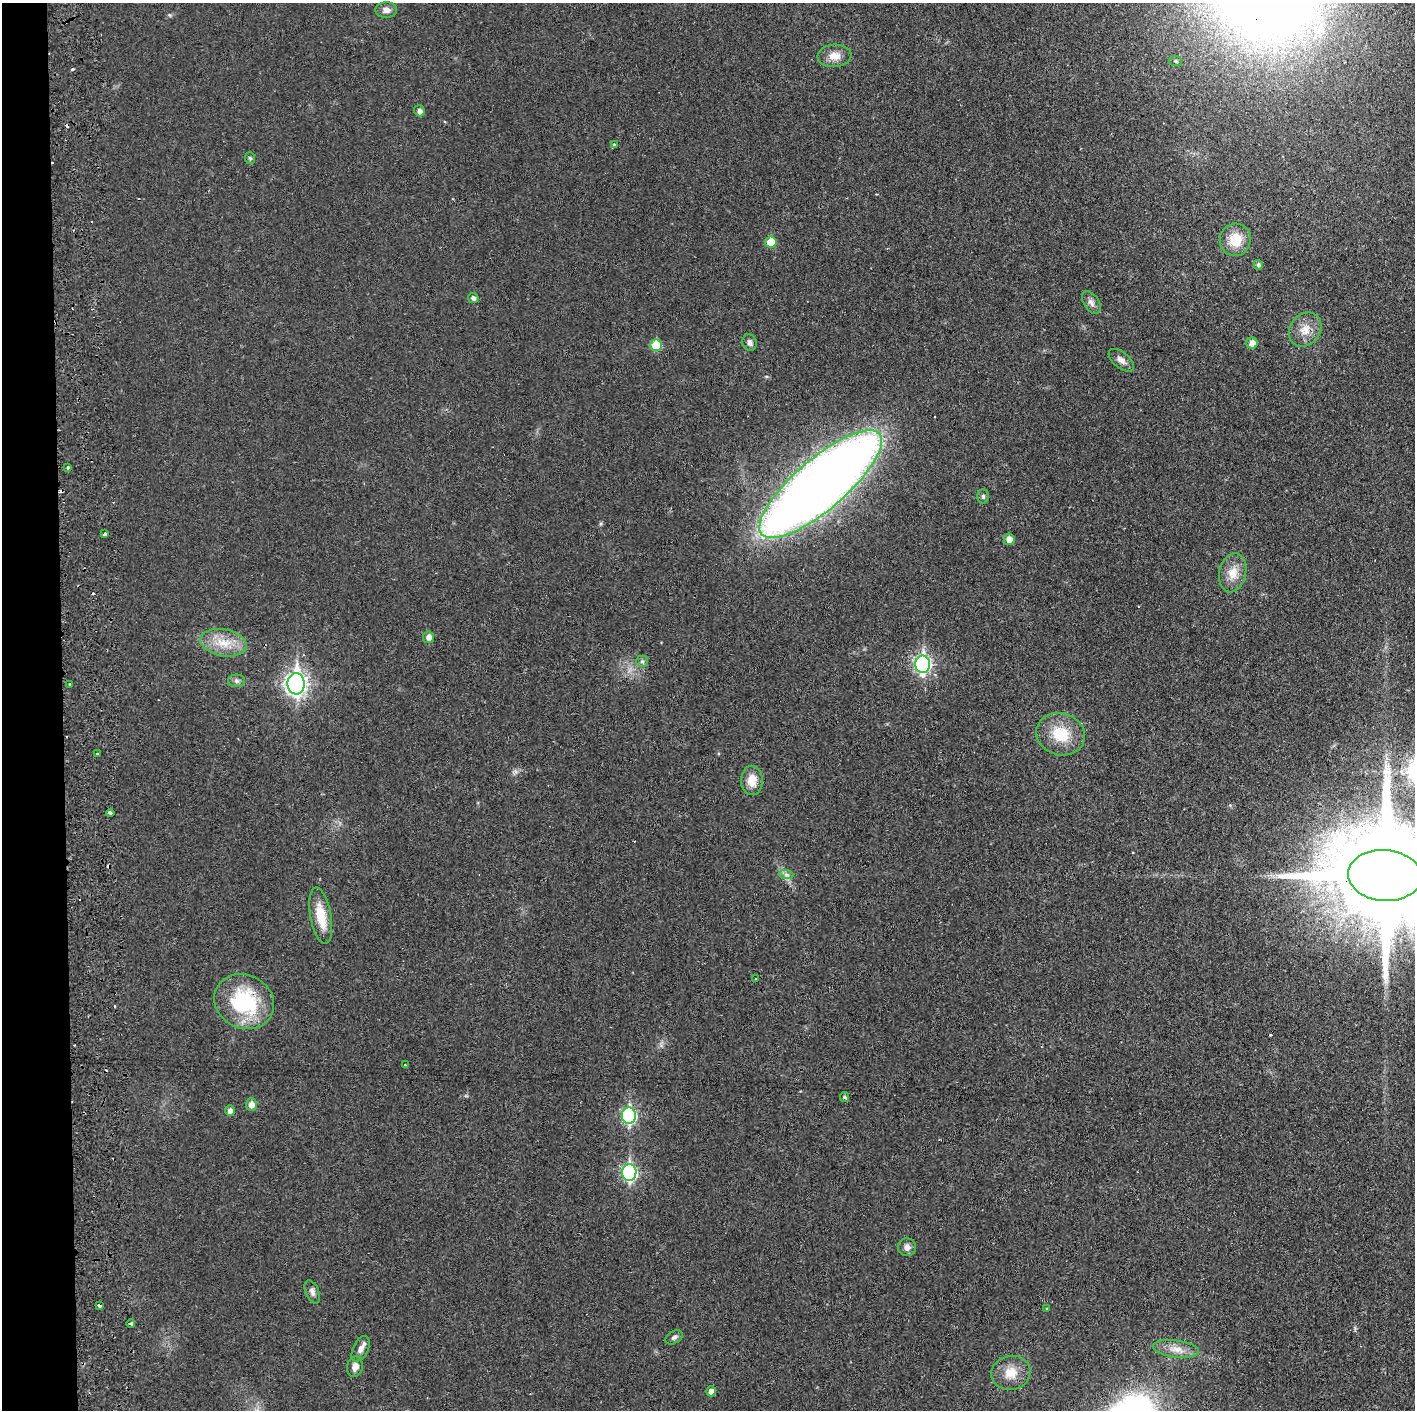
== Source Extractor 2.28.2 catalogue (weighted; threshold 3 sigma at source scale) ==
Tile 4 of 3 x 3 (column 1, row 2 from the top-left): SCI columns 62-1474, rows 1415-2822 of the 4364 x 4233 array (HDU 1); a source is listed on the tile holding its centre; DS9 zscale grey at full resolution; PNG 1417 x 1412 px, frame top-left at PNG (2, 3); each listed source drawn as its Kron ellipse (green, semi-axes under 4 px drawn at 4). Shown black and unused: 4% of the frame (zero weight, under 2 of 3 exposures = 3% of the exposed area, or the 3 px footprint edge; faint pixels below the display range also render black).
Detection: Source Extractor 2.28.2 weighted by HDU 2 'WHT'; one run over the whole footprint, this tile lists its part. Background 0.0455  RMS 0.005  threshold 0.0224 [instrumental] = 3 sigma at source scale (4.5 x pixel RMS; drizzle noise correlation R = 1.50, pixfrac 1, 0.05/0.05 arcsec/px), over >= 5 px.
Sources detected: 66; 11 cosmic-ray / hot-pixel residue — neither listed nor drawn; the other 55 listed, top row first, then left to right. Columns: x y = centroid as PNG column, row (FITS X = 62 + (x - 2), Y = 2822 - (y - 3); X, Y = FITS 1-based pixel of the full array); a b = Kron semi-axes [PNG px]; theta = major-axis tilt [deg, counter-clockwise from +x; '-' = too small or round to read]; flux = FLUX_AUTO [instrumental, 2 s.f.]
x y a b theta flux
386 10 11 8 -1 2.8
835 56 17 11 5 5.5
1176 61 6 5 - 0.95
419 111 6 5 - 1.9
614 145 4 3 - 1
250 158 6 5 - 0.77
1235 240 16 15 - 11
771 242 5 5 - 9.4
1258 265 5 4 - 1.3
473 298 5 5 - 1.7
1091 302 13 7 -58 2.4
1305 330 18 15 52 7.4
750 342 8 7 - 1.9
1252 343 6 5 - 3.5
656 345 6 6 - 13
1121 360 15 8 -39 3
68 468 4 4 - 0.9
821 484 77 25 41 800
983 496 7 5 90 0.88
105 534 4 3 - 1.1
1009 539 6 5 - 4.4
1233 573 20 13 77 7.6
429 637 6 5 - 3
224 643 23 13 -10 11
642 661 6 5 - 1
923 664 9 7 88 120
237 681 8 6 -1 1.4
70 684 3 2 - 0.75
296 684 10 8 88 260
1061 734 25 21 -18 16
97 753 3 2 - 0.65
752 780 14 11 -89 6.3
110 813 4 3 - 3.6
786 875 7 4 -1 1.3
1385 875 37 25 -4 17000
321 916 28 10 -80 13
756 978 3 2 - 0.52
244 1002 31 26 -26 43
405 1065 2 2 - 0.34
844 1097 5 4 - 1.1
251 1104 6 5 - 3.5
230 1111 5 5 - 2.3
629 1116 8 7 - 81
629 1173 8 7 - 86
907 1247 9 9 - 2.7
312 1292 12 6 -67 2.2
99 1305 4 3 - 2.8
1046 1308 3 2 - 0.55
131 1323 4 3 - 9.3
674 1337 9 6 33 1.4
361 1349 14 7 64 3
1176 1349 23 8 -7 5.9
355 1367 10 8 77 3.4
1011 1373 20 17 10 8.7
711 1391 5 5 - 2.9
Overlapping masked pixels (flux is a lower limit): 2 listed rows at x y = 1385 875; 99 1305
Isophote crosses this tile's border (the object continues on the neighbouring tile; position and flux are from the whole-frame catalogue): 1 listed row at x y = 1385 875